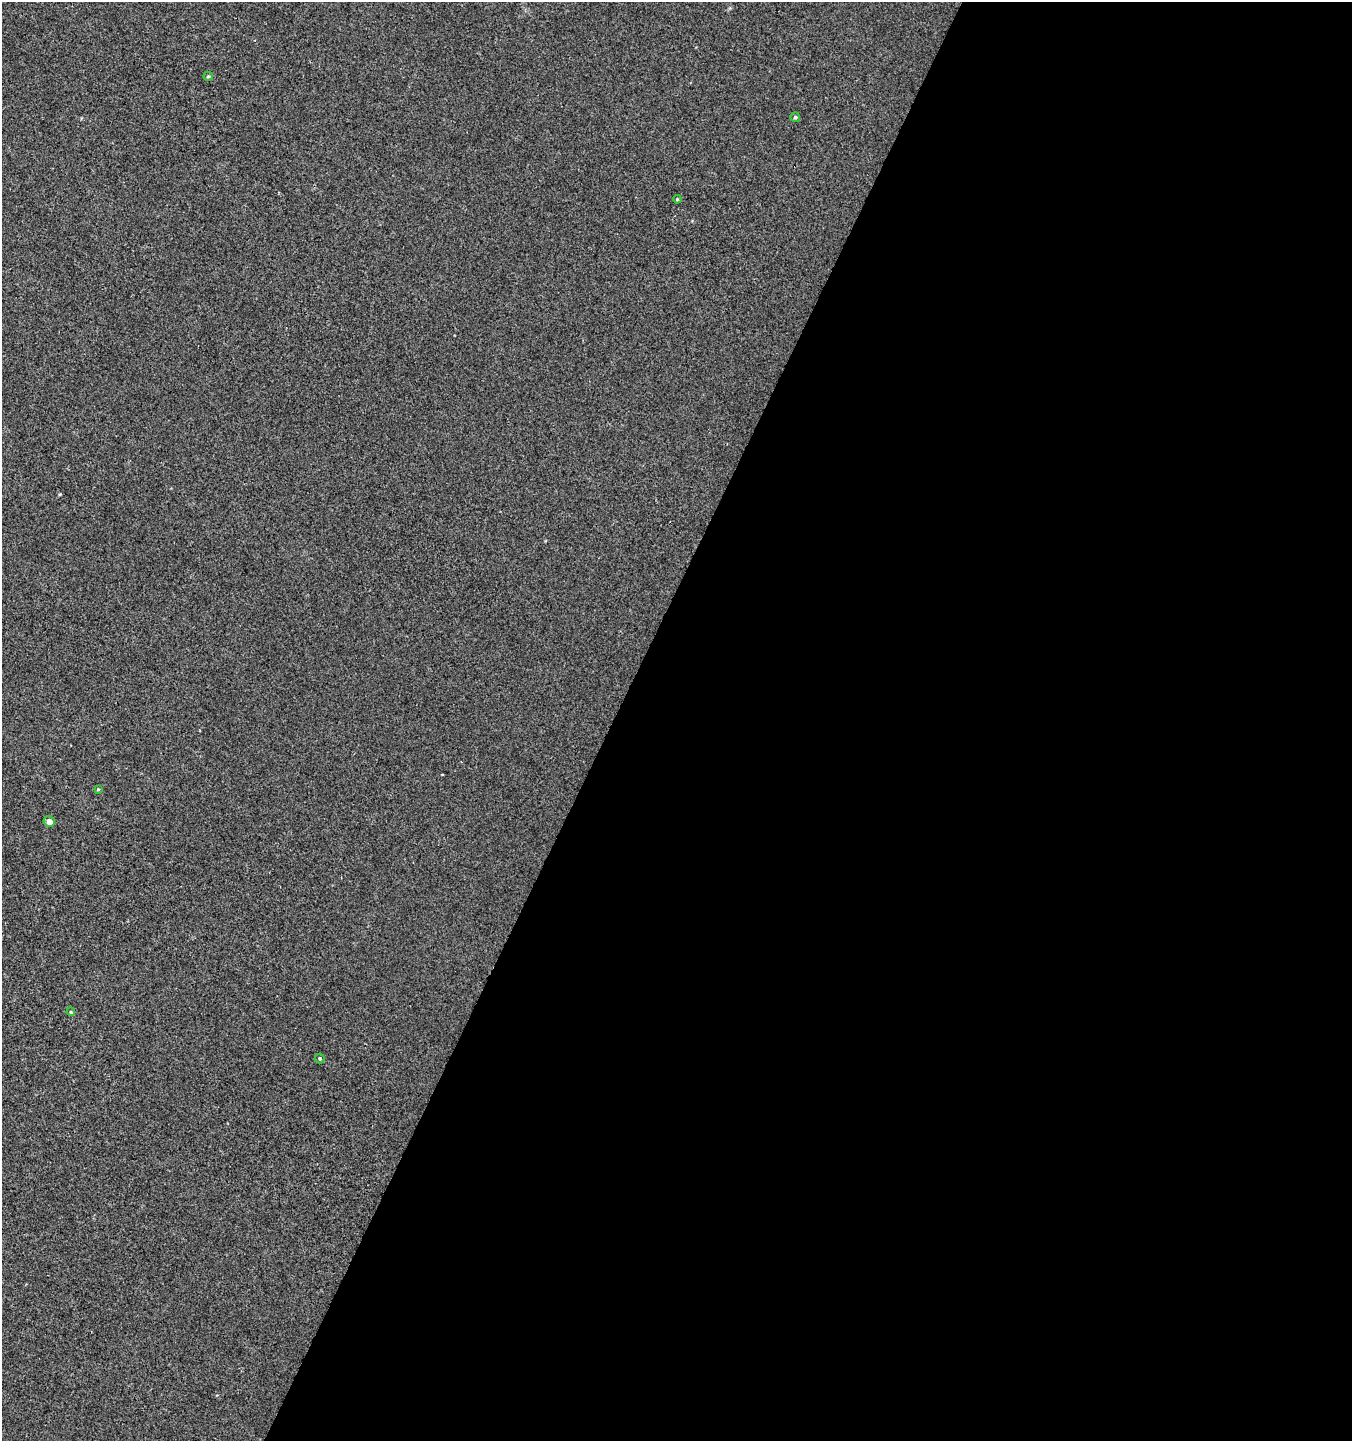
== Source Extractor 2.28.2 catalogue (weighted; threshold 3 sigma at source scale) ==
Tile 12 of 4 x 4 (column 4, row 3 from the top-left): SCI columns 4252-5601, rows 1455-2893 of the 5868 x 5772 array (HDU 1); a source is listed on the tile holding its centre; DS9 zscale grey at full resolution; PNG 1354 x 1443 px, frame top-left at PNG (2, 2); each listed source drawn as its Kron ellipse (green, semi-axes under 4 px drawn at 4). Shown black and unused: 55% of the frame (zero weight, under 2 of 3 exposures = <1% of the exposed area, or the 3 px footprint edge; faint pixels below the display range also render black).
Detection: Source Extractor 2.28.2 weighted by HDU 2 'WHT'; one run over the whole footprint, this tile lists its part. Background 0.0011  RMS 0.0056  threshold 0.0253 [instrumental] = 3 sigma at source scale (4.5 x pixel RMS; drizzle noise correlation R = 1.50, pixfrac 1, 0.0396/0.0396 arcsec/px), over >= 5 px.
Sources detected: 7; all 7 listed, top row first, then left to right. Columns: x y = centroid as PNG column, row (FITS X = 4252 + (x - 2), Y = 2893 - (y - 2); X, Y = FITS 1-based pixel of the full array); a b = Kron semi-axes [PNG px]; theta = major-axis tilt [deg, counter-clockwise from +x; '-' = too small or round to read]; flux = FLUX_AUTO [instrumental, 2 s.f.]
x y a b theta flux
208 76 5 4 - 0.69
795 117 5 4 - 1.1
677 199 4 3 - 0.49
98 789 4 3 - 0.51
49 822 6 5 - 3.7
71 1012 4 3 - 0.53
320 1058 5 5 - 0.76